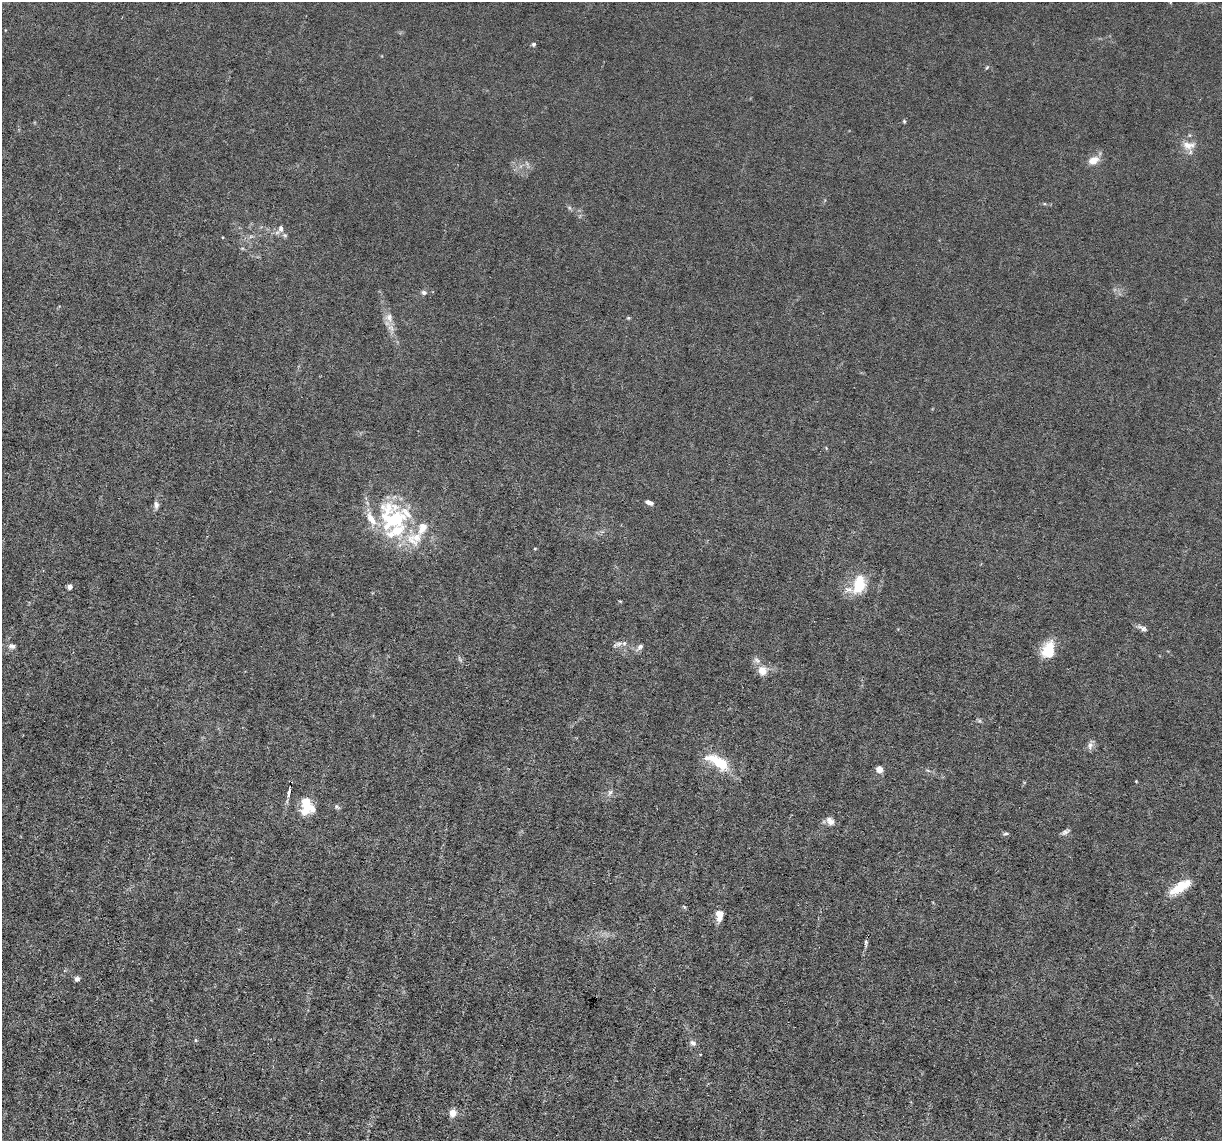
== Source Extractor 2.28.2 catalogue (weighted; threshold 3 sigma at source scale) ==
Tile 7 of 4 x 4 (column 3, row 2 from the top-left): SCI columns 2443-3662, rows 2514-3652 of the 4883 x 4908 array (HDU 1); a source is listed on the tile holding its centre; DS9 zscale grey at full resolution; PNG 1224 x 1143 px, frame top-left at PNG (2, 2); no overlay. Shown black and unused: <1% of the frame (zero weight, under 3 of 6 exposures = <1% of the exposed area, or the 3 px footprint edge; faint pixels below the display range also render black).
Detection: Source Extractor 2.28.2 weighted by HDU 2 'WHT'; one run over the whole footprint, this tile lists its part. Background 0.0122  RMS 0.0026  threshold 0.0108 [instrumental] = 3 sigma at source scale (4.09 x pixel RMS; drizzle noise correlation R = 1.36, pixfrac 0.8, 0.05/0.05 arcsec/px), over >= 5 px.
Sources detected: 61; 1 too faint to see at this stretch — not listed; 14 inside a brighter listed object's ellipse — not listed separately; the other 46 listed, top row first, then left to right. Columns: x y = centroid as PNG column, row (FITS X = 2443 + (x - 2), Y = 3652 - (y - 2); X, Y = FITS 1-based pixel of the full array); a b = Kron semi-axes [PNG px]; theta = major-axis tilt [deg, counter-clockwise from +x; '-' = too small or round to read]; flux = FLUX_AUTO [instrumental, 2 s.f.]
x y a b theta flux
534 44 5 5 - 0.45
987 67 6 4 46 0.31
904 121 5 4 - 0.3
1188 145 20 11 0 2.9
1093 160 12 8 29 2.9
1044 204 6 4 -1 0.32
569 207 7 4 -20 0.42
281 228 10 7 -85 1.2
251 236 7 4 19 0.51
424 292 8 6 -15 0.72
389 318 14 10 -59 2.2
628 318 5 4 - 0.29
649 502 9 5 -21 1.1
156 505 10 7 -82 0.94
392 518 47 38 -62 26
535 548 5 3 - 0.2
70 587 4 4 - 1.8
859 587 24 14 47 5.6
620 601 5 3 - 0.22
1142 628 15 6 -27 0.99
618 644 16 6 24 1.1
12 646 9 6 -14 0.98
640 647 11 6 43 0.97
1049 647 22 11 48 5.6
762 670 13 11 -69 2.7
979 721 7 4 0 0.43
1090 745 14 6 76 1
719 762 29 11 -30 10
879 769 6 6 - 2
1136 781 4 3 - 0.19
289 792 12 4 81 0.98
610 792 8 6 72 0.79
305 801 11 9 24 2.9
337 807 8 5 -40 0.53
305 811 16 10 11 2.7
830 821 11 8 -44 1.6
1065 832 13 5 33 0.78
1006 833 7 4 6 0.45
1177 889 24 13 27 4.8
684 907 7 3 -45 0.27
720 915 12 8 85 2.8
866 943 10 4 85 0.68
77 979 6 6 - 0.74
195 1040 5 3 - 0.29
693 1043 9 7 -41 0.94
453 1113 8 7 - 2.3